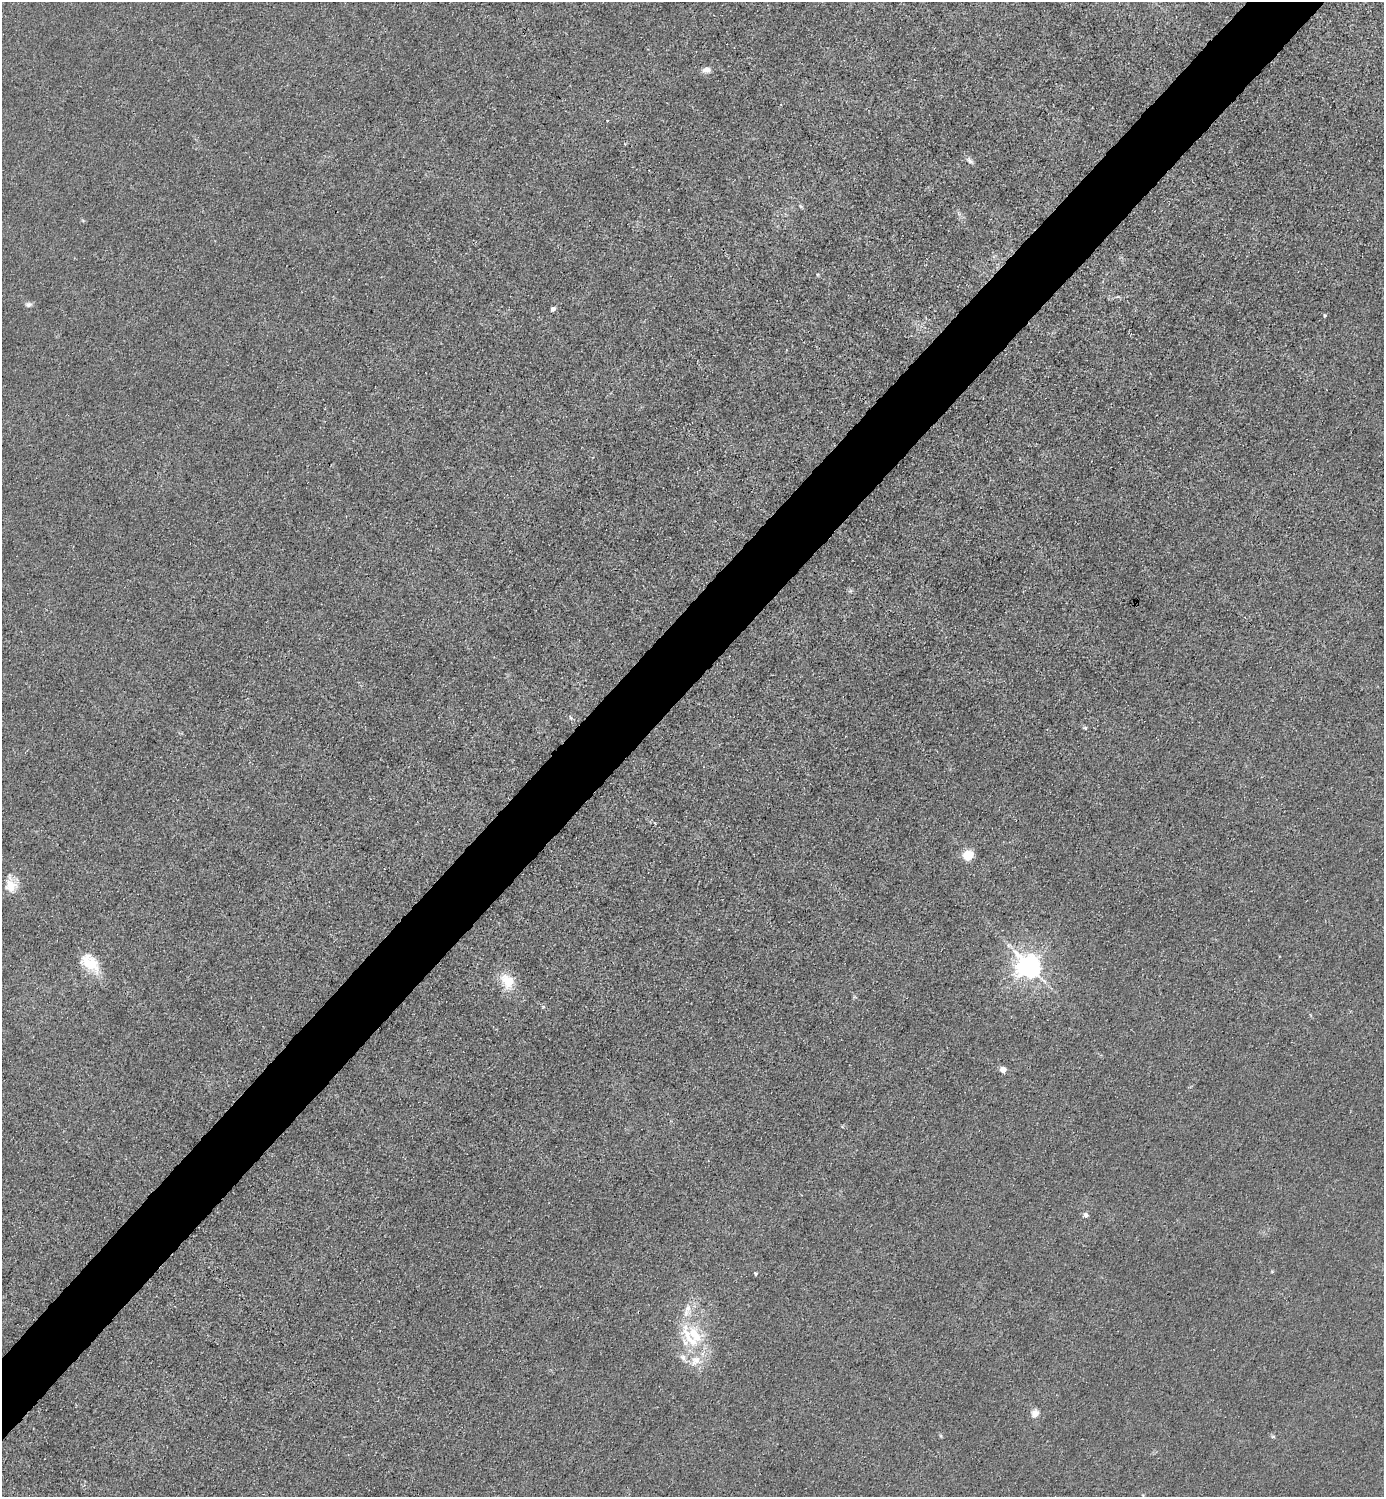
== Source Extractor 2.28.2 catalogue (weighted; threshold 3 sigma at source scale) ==
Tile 10 of 4 x 4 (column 2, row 3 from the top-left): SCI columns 1683-3064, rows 1498-2992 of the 5985 x 5985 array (HDU 1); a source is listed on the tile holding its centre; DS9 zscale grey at full resolution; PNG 1386 x 1499 px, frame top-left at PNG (2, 2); no overlay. Shown black and unused: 5% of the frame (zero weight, under 3 of 4 exposures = <1% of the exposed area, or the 3 px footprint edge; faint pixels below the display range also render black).
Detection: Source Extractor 2.28.2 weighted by HDU 2 'WHT'; one run over the whole footprint, this tile lists its part. Background 0.0211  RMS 0.0061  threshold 0.0276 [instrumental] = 3 sigma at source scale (4.5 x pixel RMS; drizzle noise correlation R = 1.50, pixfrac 1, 0.05/0.05 arcsec/px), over >= 5 px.
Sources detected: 24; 4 inside a brighter listed object's ellipse — not listed separately; the other 20 listed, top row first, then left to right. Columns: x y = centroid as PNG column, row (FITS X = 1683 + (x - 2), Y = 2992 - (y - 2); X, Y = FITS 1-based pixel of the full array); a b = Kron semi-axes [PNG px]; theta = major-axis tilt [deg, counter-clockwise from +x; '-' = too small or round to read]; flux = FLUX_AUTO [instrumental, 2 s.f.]
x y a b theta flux
706 70 10 7 1 3.2
607 120 3 3 - 0.55
970 161 11 5 -51 2
28 304 9 6 12 1.8
553 309 6 4 53 1.5
1325 316 5 4 - 0.72
1085 728 5 5 - 0.81
968 855 5 5 - 49
11 886 16 14 -72 8.9
90 963 28 16 -43 16
1029 967 8 7 - 570
507 981 18 14 -56 15
1003 1070 5 5 - 6.9
1086 1215 5 5 - 2.4
755 1274 4 4 - 0.78
695 1335 43 16 -44 25
683 1357 9 7 -54 2.9
696 1360 15 11 40 8.5
1035 1413 10 8 67 4
1273 1437 6 4 0 0.79